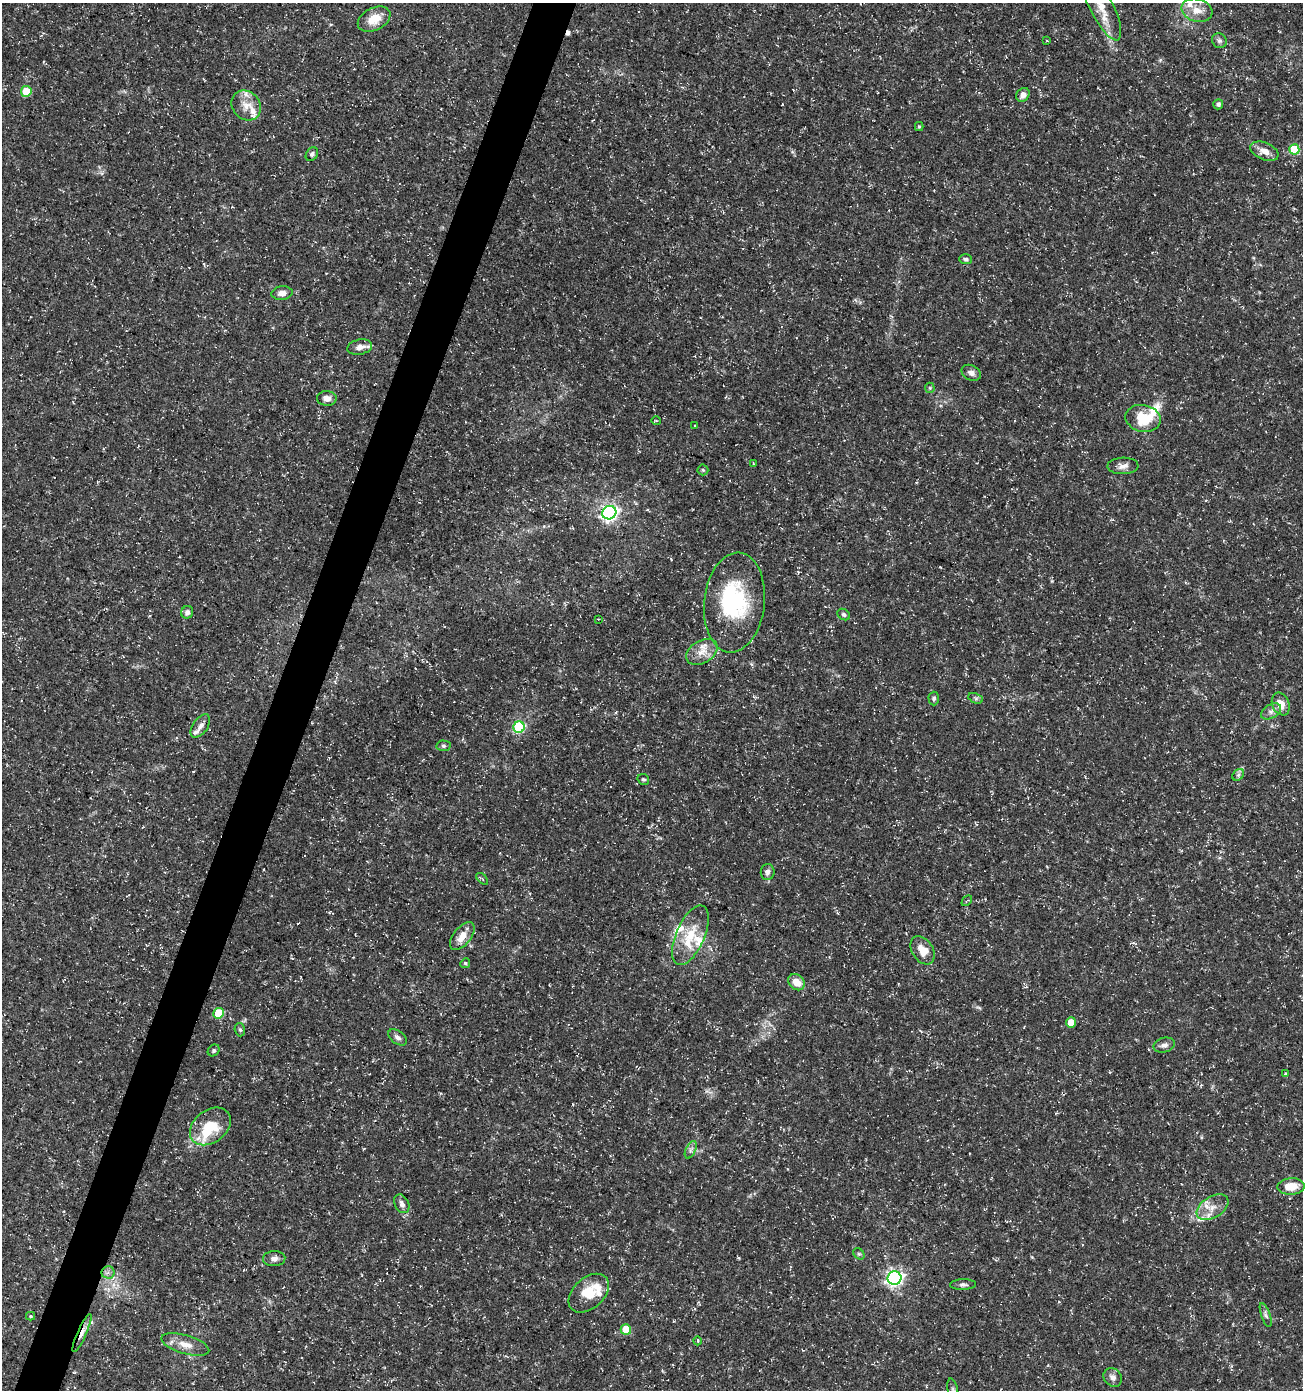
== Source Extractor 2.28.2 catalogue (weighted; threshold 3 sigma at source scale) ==
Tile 7 of 4 x 4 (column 3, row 2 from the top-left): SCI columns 2815-4115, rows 2788-4175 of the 5693 x 5563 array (HDU 1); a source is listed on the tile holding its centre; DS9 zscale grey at full resolution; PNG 1305 x 1392 px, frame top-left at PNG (2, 3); each listed source drawn as its Kron ellipse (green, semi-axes under 4 px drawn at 4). Shown black and unused: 3% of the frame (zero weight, under 3 of 5 exposures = <1% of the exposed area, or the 3 px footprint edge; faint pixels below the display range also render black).
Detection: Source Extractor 2.28.2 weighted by HDU 2 'WHT'; one run over the whole footprint, this tile lists its part. Background 0.0285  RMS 0.0028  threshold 0.0124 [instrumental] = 3 sigma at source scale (4.5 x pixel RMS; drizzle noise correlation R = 1.50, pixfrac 1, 0.0396/0.0396 arcsec/px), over >= 5 px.
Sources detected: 90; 2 inside a brighter object's white glare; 3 cosmic-ray / hot-pixel residue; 1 long thin detection or spike segment (spike, bleed or trail) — neither listed nor drawn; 10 inside a brighter listed object's ellipse — not listed separately; the other 74 listed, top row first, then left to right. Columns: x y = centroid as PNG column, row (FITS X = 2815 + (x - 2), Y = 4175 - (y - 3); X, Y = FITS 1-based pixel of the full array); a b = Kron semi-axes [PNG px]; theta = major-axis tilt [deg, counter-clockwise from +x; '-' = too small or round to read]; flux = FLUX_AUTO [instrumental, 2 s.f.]
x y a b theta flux
1101 5 39 11 -64 7.9
1197 10 16 11 -16 3.4
374 19 17 11 27 4.5
1047 41 4 2 - 0.19
1219 41 8 7 - 0.81
26 91 5 5 - 7.1
1023 95 7 6 - 1.5
1218 104 5 5 - 0.68
246 105 16 13 -49 3.4
919 126 4 4 - 0.32
1294 149 5 5 - 11
1264 151 15 8 -23 2.5
312 154 7 5 56 0.68
966 259 6 5 - 0.58
282 293 10 6 7 1.6
360 347 12 7 13 1.9
971 373 10 7 -27 1.3
930 388 5 5 - 0.36
327 398 10 7 -1 1.7
1143 418 18 13 -11 8.7
656 421 5 3 - 0.24
695 426 3 2 - 0.26
753 463 3 2 - 0.15
1123 466 15 8 2 1.7
703 470 5 5 - 0.42
609 513 7 6 - 82
734 602 50 30 84 25
187 612 6 6 - 1.1
844 615 7 5 -34 0.61
598 619 2 2 - 0.18
702 652 17 11 31 3.4
934 698 7 5 -89 0.63
976 698 7 5 -24 0.55
1281 704 12 8 -68 3.3
1271 711 11 7 31 1.2
200 726 13 7 54 1.5
519 727 6 5 - 23
443 746 7 5 -2 0.55
1238 775 6 5 - 0.58
643 779 6 5 - 0.5
768 872 8 7 - 1.1
482 879 7 3 -45 0.29
967 901 6 2 45 0.26
690 935 32 14 66 7.8
462 936 16 8 51 3.1
923 950 15 10 -56 3.7
465 963 5 4 - 0.4
796 982 9 7 -45 3.4
219 1013 5 5 - 11
1071 1022 5 5 - 3.8
240 1030 7 5 -72 0.53
398 1037 10 6 -37 1.2
1164 1045 11 7 14 1.3
214 1050 6 5 - 0.52
1285 1074 3 3 - 0.45
210 1126 23 16 38 10
691 1150 9 5 64 0.82
1291 1186 13 8 3 4.4
402 1204 10 7 -62 1.1
1213 1207 17 10 32 3.3
859 1254 6 5 - 0.44
274 1259 11 7 3 1.3
108 1272 6 6 - 0.87
894 1278 7 6 - 84
963 1285 13 5 1 0.87
589 1293 23 15 42 7.5
1266 1315 12 4 -70 0.84
30 1316 4 4 - 0.37
626 1329 5 5 - 8.5
82 1333 21 4 66 1.9
698 1341 4 3 - 0.24
185 1344 25 9 -16 3.3
1113 1377 10 8 -48 1.3
953 1390 12 5 -78 0.76
Overlapping masked pixels (flux is a lower limit): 1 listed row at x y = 82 1333
Isophote crosses this tile's border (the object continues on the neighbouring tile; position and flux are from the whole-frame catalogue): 2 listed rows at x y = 1101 5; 953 1390